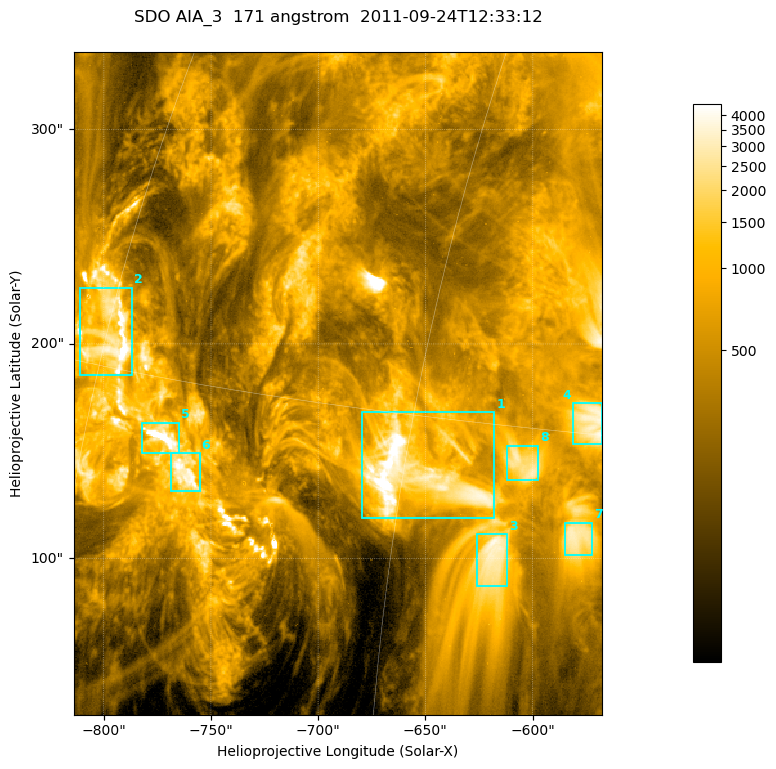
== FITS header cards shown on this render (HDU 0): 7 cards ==
TELESCOP= 'SDO     '           /
INSTRUME= 'AIA_3   '           /
WAVELNTH=                  171 /
WAVEUNIT= 'angstrom'           /
DATE-OBS= '2011-09-24T12:33:12.34' /
CTYPE1  = 'HPLN-TAN'           /
CTYPE2  = 'HPLT-TAN'           /

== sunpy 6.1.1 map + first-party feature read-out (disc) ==
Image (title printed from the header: SDO AIA_3  171 angstrom  2011-09-24T12:33:12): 411 x 515 px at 0.599 arcsec/px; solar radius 957 arcsec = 1596 px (partial field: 2.6% of the solar disc is inside the frame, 100% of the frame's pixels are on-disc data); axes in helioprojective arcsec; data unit not stated in the header (colour bar unlabelled)
Pointing: header CRPIX1/2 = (2051.64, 2049.57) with CRVAL1/2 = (0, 0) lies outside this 411 x 515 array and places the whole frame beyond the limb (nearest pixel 1.41 R_sun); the SolarSoft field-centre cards XCEN/YCEN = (-690.8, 181.6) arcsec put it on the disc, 1323 arcsec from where CRPIX/CRVAL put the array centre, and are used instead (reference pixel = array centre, CRVAL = XCEN/YCEN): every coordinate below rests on XCEN/YCEN
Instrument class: DISC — disc imager (sunpy class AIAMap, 171 A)
Bright regions (active regions / flare kernels): reference = the on-disc median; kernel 3 px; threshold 5 sigma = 1627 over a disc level ~442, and >= 1.15x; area >= 211 px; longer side >= 5 px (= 3 arcsec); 8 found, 8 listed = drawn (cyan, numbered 1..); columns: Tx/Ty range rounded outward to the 2 arcsec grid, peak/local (2 s.f.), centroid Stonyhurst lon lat
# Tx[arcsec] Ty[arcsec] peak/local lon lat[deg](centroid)
1 -680..-618 118..168 19 -45 +13
2 -812..-786 184..226 32 -60 +16
3 -626..-612 86..112 8.7 -41 +11
4 -582..-566 152..174 8.9 -38 +15
5 -782..-764 148..164 32 -56 +13
6 -770..-754 130..150 11 -55 +13
7 -586..-572 100..118 7.1 -38 +12
8 -612..-596 136..154 6.8 -40 +14